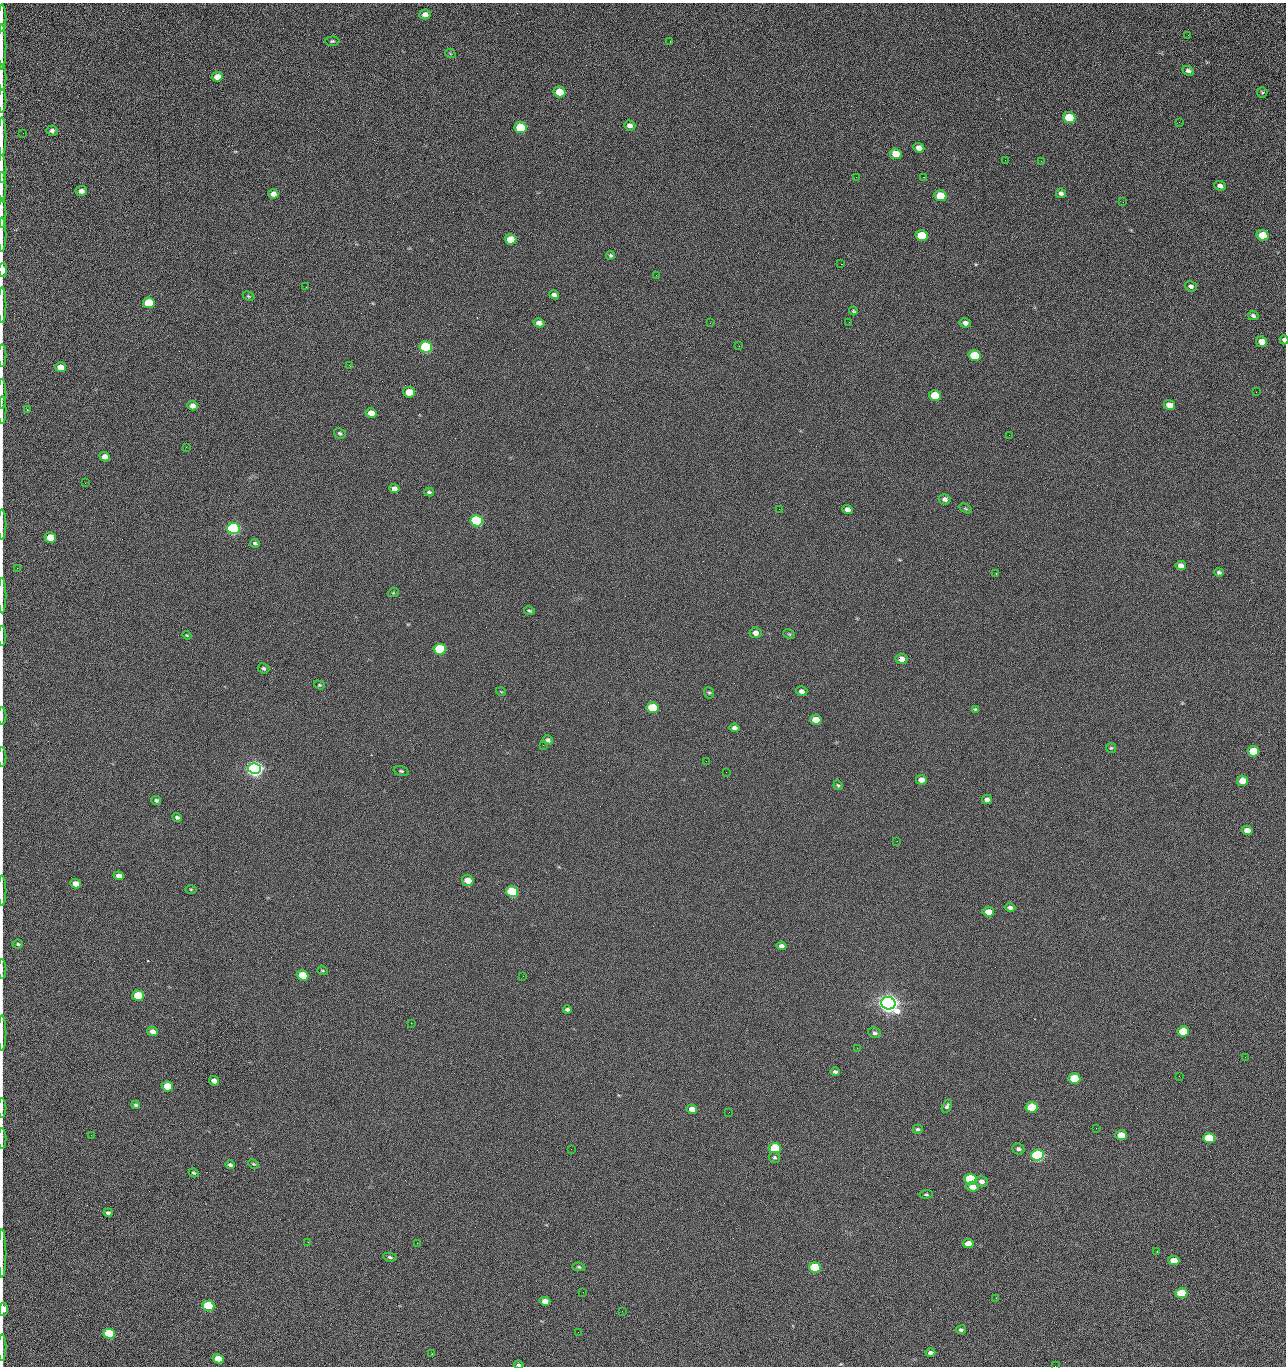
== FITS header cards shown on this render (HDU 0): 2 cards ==
NAXIS1  =                 1284 /fastest changing axis
NAXIS2  =                 1364 /next to fastest changing axis

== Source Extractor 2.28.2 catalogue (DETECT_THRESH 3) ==
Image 1284 x 1364 px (HDU 0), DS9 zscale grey, 1 PNG px = 1 image px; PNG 1288 x 1368 px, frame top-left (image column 1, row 1364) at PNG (2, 3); each listed source drawn as its Kron ellipse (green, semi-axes under 4 px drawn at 4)
Background 126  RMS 14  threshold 43.4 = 3 sigma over >= 5 px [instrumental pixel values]
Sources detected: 207; all 207 listed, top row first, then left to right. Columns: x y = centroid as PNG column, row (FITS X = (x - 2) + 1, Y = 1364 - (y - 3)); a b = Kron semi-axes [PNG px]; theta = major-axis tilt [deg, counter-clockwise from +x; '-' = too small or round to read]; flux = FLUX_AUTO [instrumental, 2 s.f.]
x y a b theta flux
425 14 5 5 - 4.7e+03
2 18 13 2 90 3.0e+03
1188 35 2 2 - 1.4e+03
332 41 7 4 1 1.7e+03
670 41 2 2 - 2.3e+03
2 47 22 2 90 4.7e+03
450 53 5 3 - 8.6e+02
1188 71 6 4 -29 2.8e+03
2 77 13 2 90 2.6e+03
217 77 5 4 - 8.5e+03
559 92 6 5 - 2.3e+04
1262 92 5 5 - 1.4e+03
2 101 11 2 90 2.2e+03
1069 118 6 5 - 4.4e+04
1179 122 3 2 - 1.3e+03
630 125 6 5 - 3.7e+03
520 128 6 5 - 5.3e+04
52 131 5 5 - 2.7e+03
23 133 2 2 - 4.2e+02
2 136 19 2 90 3.8e+03
919 148 5 4 - 6.3e+03
896 154 6 5 - 1.6e+04
1005 160 2 2 - 1.3e+03
1041 161 2 2 - 2.0e+03
2 169 14 2 90 2.6e+03
856 177 2 2 - 2.4e+03
923 177 2 2 - 3.1e+04
1220 186 6 4 -23 3.6e+03
2 187 15 2 90 2.2e+03
81 191 5 5 - 5.0e+03
1061 193 5 4 - 2.6e+03
273 194 5 4 - 5.8e+03
940 196 6 5 - 2.8e+04
1123 202 2 2 - 9.1e+02
2 213 15 2 90 2.7e+03
2 234 17 2 90 3.1e+03
1262 235 6 5 - 2.5e+04
922 236 6 5 - 4.1e+04
510 239 6 5 - 2.0e+04
611 255 4 4 - 1.6e+03
841 264 2 2 - 2.7e+04
3 270 6 3 90 1.1e+04
656 275 2 2 - 5.4e+02
1191 286 6 5 - 2.6e+03
306 287 3 2 - 7.5e+02
554 295 5 4 - 3.1e+03
248 296 6 3 -27 1.1e+03
149 303 6 5 - 5.1e+04
2 305 18 2 90 3.3e+03
853 311 4 3 - 1.3e+03
1253 316 5 4 - 2.1e+03
849 322 2 2 - 9.1e+02
539 323 5 4 - 4.9e+03
710 323 2 2 - 3.6e+03
965 323 5 4 - 3.8e+03
1284 340 4 3 - 2.7e+03
1262 342 5 5 - 1.0e+04
739 346 2 2 - 5.2e+02
426 347 6 5 - 1.6e+05
975 355 6 5 - 4.0e+04
2 356 11 2 90 1.5e+03
350 366 2 2 - 2.9e+03
60 367 5 5 - 1.1e+04
409 392 6 5 - 2.0e+04
1256 392 2 2 - 1.6e+03
2 394 15 2 90 2.3e+03
935 395 6 5 - 3.3e+04
1169 405 6 5 - 9.8e+03
193 406 5 4 - 4.9e+03
2 410 14 2 90 2.0e+03
27 410 3 3 - 9.9e+02
371 413 5 5 - 9.4e+03
340 433 6 5 - 1.8e+03
1009 435 2 2 - 1.5e+03
186 447 2 2 - 3.0e+03
105 457 5 4 - 6.0e+03
85 483 3 2 - 1.1e+03
394 489 5 4 - 5.0e+03
429 492 5 4 - 1.6e+03
945 499 6 5 - 3.5e+03
965 508 7 4 -30 1.3e+03
779 509 2 2 - 4.5e+02
848 509 5 4 - 5.0e+03
477 521 6 5 - 2.0e+05
2 524 15 2 90 2.2e+03
233 528 6 5 - 3.2e+05
50 538 5 5 - 1.9e+04
255 543 5 4 - 1.7e+03
1181 566 5 4 - 5.3e+03
17 568 2 2 - 4.6e+02
1219 572 5 4 - 2.0e+03
996 573 2 2 - 6.5e+02
393 593 5 3 - 8.7e+02
2 596 18 2 90 3.1e+03
529 611 5 3 - 1.2e+03
755 633 6 5 - 5.2e+03
789 634 6 4 -26 1.3e+03
187 635 4 3 - 8.7e+02
2 636 10 2 90 1.6e+03
440 649 6 5 - 9.0e+04
901 659 6 5 - 7.4e+03
264 668 6 5 - 1.9e+03
319 685 5 4 - 1.2e+03
802 691 6 5 - 4.1e+03
501 692 5 3 - 7.2e+02
709 693 6 5 - 1.4e+03
652 708 6 5 - 6.4e+04
975 709 4 4 - 1.0e+03
2 716 9 2 90 1.3e+03
816 720 6 5 - 1.5e+04
735 728 5 4 - 3.6e+03
548 740 5 4 - 2.7e+03
543 745 2 2 - 3.5e+03
1111 748 5 5 - 1.3e+03
1253 751 6 5 - 2.7e+04
2 757 10 2 90 1.4e+03
706 761 2 2 - 2.1e+03
255 769 6 5 - 7.3e+05
401 771 8 4 -14 1.6e+03
726 772 2 2 - 2.4e+03
921 780 5 4 - 5.9e+03
1242 781 5 5 - 1.4e+04
838 785 5 4 - 1.3e+03
156 800 5 4 - 1.9e+03
987 800 5 4 - 3.9e+03
177 817 5 4 - 2.2e+03
1247 830 5 4 - 5.7e+03
897 841 2 2 - 1.3e+03
119 876 5 4 - 5.2e+03
468 880 6 5 - 1.3e+04
76 884 5 4 - 9.8e+03
191 889 6 4 0 1.0e+03
2 891 15 2 90 2.4e+03
512 892 6 5 - 1.3e+05
1010 907 5 4 - 2.9e+03
988 912 6 4 -8 9.4e+03
18 944 5 4 - 1.6e+03
781 946 5 4 - 3.5e+03
2 969 10 2 90 1.4e+03
322 971 5 3 - 9.8e+02
302 975 6 5 - 3.3e+04
523 976 2 2 - 2.2e+03
138 996 6 5 - 5.2e+04
888 1003 7 6 - 1.2e+06
567 1009 4 3 - 2.1e+03
411 1023 2 2 - 5.6e+03
153 1031 5 4 - 6.2e+03
1183 1031 6 5 - 2.9e+04
2 1033 18 2 90 3.0e+03
875 1033 6 5 - 2.3e+03
857 1048 2 2 - 1.4e+03
1245 1057 2 2 - 2.0e+03
835 1072 4 3 - 2.1e+03
1179 1076 2 2 - 2.7e+03
1074 1078 6 5 - 4.8e+04
214 1081 5 4 - 5.8e+03
167 1086 6 5 - 3.1e+04
136 1105 4 3 - 1.9e+03
947 1106 7 4 61 2.4e+03
1031 1107 6 5 - 4.4e+04
2 1108 10 2 90 1.7e+03
692 1109 5 4 - 8.6e+03
729 1112 3 2 - 9.4e+02
1096 1128 2 2 - 4.7e+02
918 1129 5 4 - 1.9e+03
91 1135 2 2 - 2.5e+03
1121 1135 5 5 - 1.7e+04
1209 1138 6 5 - 5.8e+04
2 1139 10 2 90 1.6e+03
775 1148 6 5 - 7.9e+04
571 1149 2 2 - 9.0e+02
1018 1149 6 5 - 2.7e+03
1037 1155 6 5 - 2.8e+05
774 1157 6 5 - 1.7e+03
254 1164 6 4 -26 1.1e+03
230 1165 5 4 - 2.4e+03
194 1173 5 4 - 1.4e+03
970 1179 6 5 - 8.6e+04
982 1181 6 5 - 4.0e+03
973 1187 6 5 - 9.6e+03
926 1194 6 4 4 1.4e+03
108 1213 4 3 - 2.3e+03
308 1242 2 2 - 2.0e+03
417 1243 2 2 - 5.4e+03
968 1243 5 4 - 8.6e+03
1157 1252 2 2 - 8.9e+02
2 1253 24 2 90 4.2e+03
390 1257 7 4 -10 1.9e+03
1174 1261 5 4 - 1.3e+04
579 1267 6 4 -10 1.5e+03
815 1267 6 5 - 8.1e+04
583 1292 2 2 - 5.0e+02
1181 1293 6 5 - 4.7e+04
996 1298 2 2 - 2.9e+03
545 1301 5 4 - 7.9e+03
208 1306 6 5 - 1.0e+05
3 1309 6 4 87 1.5e+04
622 1311 3 2 - 8.4e+02
961 1330 5 4 - 2.1e+03
578 1332 2 2 - 3.5e+03
109 1334 6 5 - 5.4e+04
2 1348 13 2 90 2.6e+03
930 1353 5 3 - 3.3e+03
432 1354 2 2 - 5.1e+02
218 1359 6 4 -16 1.8e+04
519 1365 5 3 - 1.8e+03
1055 1366 2 2 - 2.0e+03
At the frame edge (FLAGS 8, measured only in part): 30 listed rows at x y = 2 18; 2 47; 2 77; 2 101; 2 136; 2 169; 2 187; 2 213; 2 234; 3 270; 2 305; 1284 340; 2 356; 2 394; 2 410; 2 524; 2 596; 2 636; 2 716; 2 757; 2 891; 2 969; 2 1033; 2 1108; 2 1139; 2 1253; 3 1309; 2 1348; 519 1365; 1055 1366

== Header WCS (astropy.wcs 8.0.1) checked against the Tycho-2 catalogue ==
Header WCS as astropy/WCSLIB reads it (CRVAL/CRPIX/CD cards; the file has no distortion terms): RA---TAN/DEC--TAN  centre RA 15:41:40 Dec +52:00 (235.42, +51.99 deg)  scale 1.26 arcsec/px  FOV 26.9' x 28.5'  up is +92 deg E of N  parity flipped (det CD > 0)
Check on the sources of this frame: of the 60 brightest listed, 9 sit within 2.0 arcsec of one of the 11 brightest Tycho-2 stars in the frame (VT <= 12.29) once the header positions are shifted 0.38 arcsec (0.34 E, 0.16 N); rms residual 0.84 arcsec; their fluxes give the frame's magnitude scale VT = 24.44 - 2.5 log10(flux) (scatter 0.19 mag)
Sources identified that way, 9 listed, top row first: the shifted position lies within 2.0 arcsec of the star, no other Tycho-2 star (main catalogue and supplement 1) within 4.0 arcsec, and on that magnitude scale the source's flux lands within +1.5 / -3 mag of the star's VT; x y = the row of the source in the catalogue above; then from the Tycho-2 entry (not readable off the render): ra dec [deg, ICRS J2000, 3 dp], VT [Tycho-2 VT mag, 2 dp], TYC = Tycho-2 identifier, HIP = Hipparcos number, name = IAU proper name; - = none
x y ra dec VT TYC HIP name
426 347 235.614 +52.064 11.61 3489-1132-1 - -
477 521 235.514 +52.049 11.19 3489-1407-1 - -
255 769 235.378 +52.130 9.31 3489-1322-1 76850 -
512 892 235.303 +52.042 11.52 3489-958-1 - -
888 1003 235.232 +51.912 9.59 3489-824-1 - -
1037 1155 235.143 +51.862 10.97 3489-1016-1 - -
970 1179 235.131 +51.886 12.29 3489-908-1 - -
815 1267 235.084 +51.941 11.45 3489-1346-1 - -
208 1306 235.075 +52.152 11.74 3489-912-1 - -